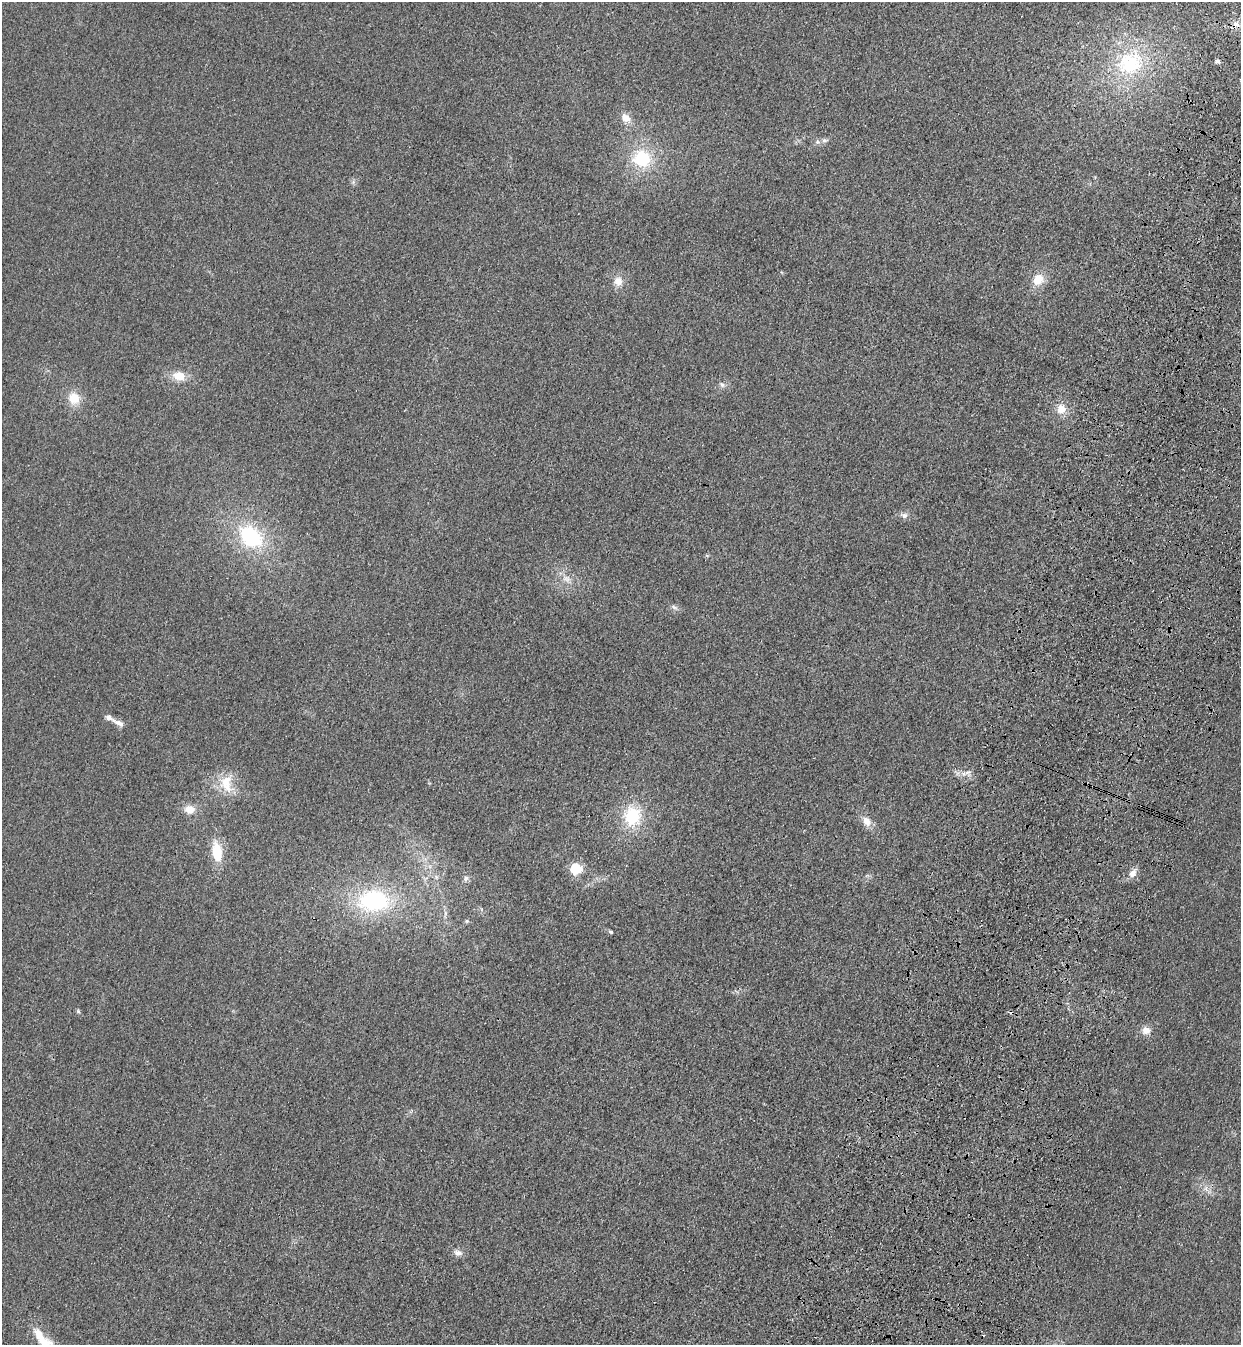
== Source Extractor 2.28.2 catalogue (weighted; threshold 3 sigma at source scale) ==
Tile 10 of 4 x 4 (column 2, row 3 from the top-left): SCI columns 1485-2723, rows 1387-2729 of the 5575 x 5458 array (HDU 1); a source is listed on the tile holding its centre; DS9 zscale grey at full resolution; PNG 1243 x 1347 px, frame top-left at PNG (2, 2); no overlay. Shown black and unused: <1% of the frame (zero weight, under 3 of 4 exposures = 6% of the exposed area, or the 3 px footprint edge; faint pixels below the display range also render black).
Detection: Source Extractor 2.28.2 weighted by HDU 2 'WHT'; one run over the whole footprint, this tile lists its part. Background 0.0343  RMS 0.0055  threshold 0.0248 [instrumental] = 3 sigma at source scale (4.5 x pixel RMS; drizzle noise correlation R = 1.50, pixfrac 1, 0.05/0.05 arcsec/px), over >= 5 px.
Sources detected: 37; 1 cosmic-ray / hot-pixel residue — not listed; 1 inside a brighter listed object's ellipse — not listed separately; the other 35 listed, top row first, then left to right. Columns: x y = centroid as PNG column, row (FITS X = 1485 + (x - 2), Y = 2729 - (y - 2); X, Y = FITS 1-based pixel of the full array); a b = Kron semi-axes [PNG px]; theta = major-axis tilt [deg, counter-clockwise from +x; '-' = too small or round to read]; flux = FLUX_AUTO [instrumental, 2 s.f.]
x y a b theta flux
1235 24 11 8 72 4
1217 61 8 5 -1 1.3
1130 63 42 34 17 51
626 118 12 9 -37 5.2
824 140 8 6 1 1.7
641 159 23 21 -14 27
1038 279 14 12 54 8.9
618 281 11 10 - 5.4
179 376 15 11 -8 8.2
722 385 8 6 -53 1.7
74 398 14 13 - 9.8
1061 409 12 11 - 6.4
904 515 9 8 - 2.4
251 537 34 24 -42 42
567 579 13 8 -39 4
674 607 9 5 -27 1.6
118 723 20 6 -26 3.5
967 772 11 3 16 1.9
226 783 26 17 -76 15
189 809 14 11 -12 6.2
632 816 25 22 84 26
867 821 9 8 - 5.9
217 851 22 11 -81 15
576 869 5 5 - 70
1133 873 11 8 50 3.9
466 878 8 7 - 1.9
374 901 39 26 2 56
445 913 7 4 -72 1.2
467 921 6 5 - 0.88
611 932 6 4 -16 0.92
78 1011 6 5 - 0.86
1146 1030 10 9 - 4.5
1206 1188 7 4 72 1.4
458 1253 11 8 -14 3
43 1339 43 14 -50 18
Overlapping masked pixels (flux is a lower limit): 1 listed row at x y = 1235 24
Isophote crosses this tile's border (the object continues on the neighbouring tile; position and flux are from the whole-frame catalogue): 1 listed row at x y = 43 1339